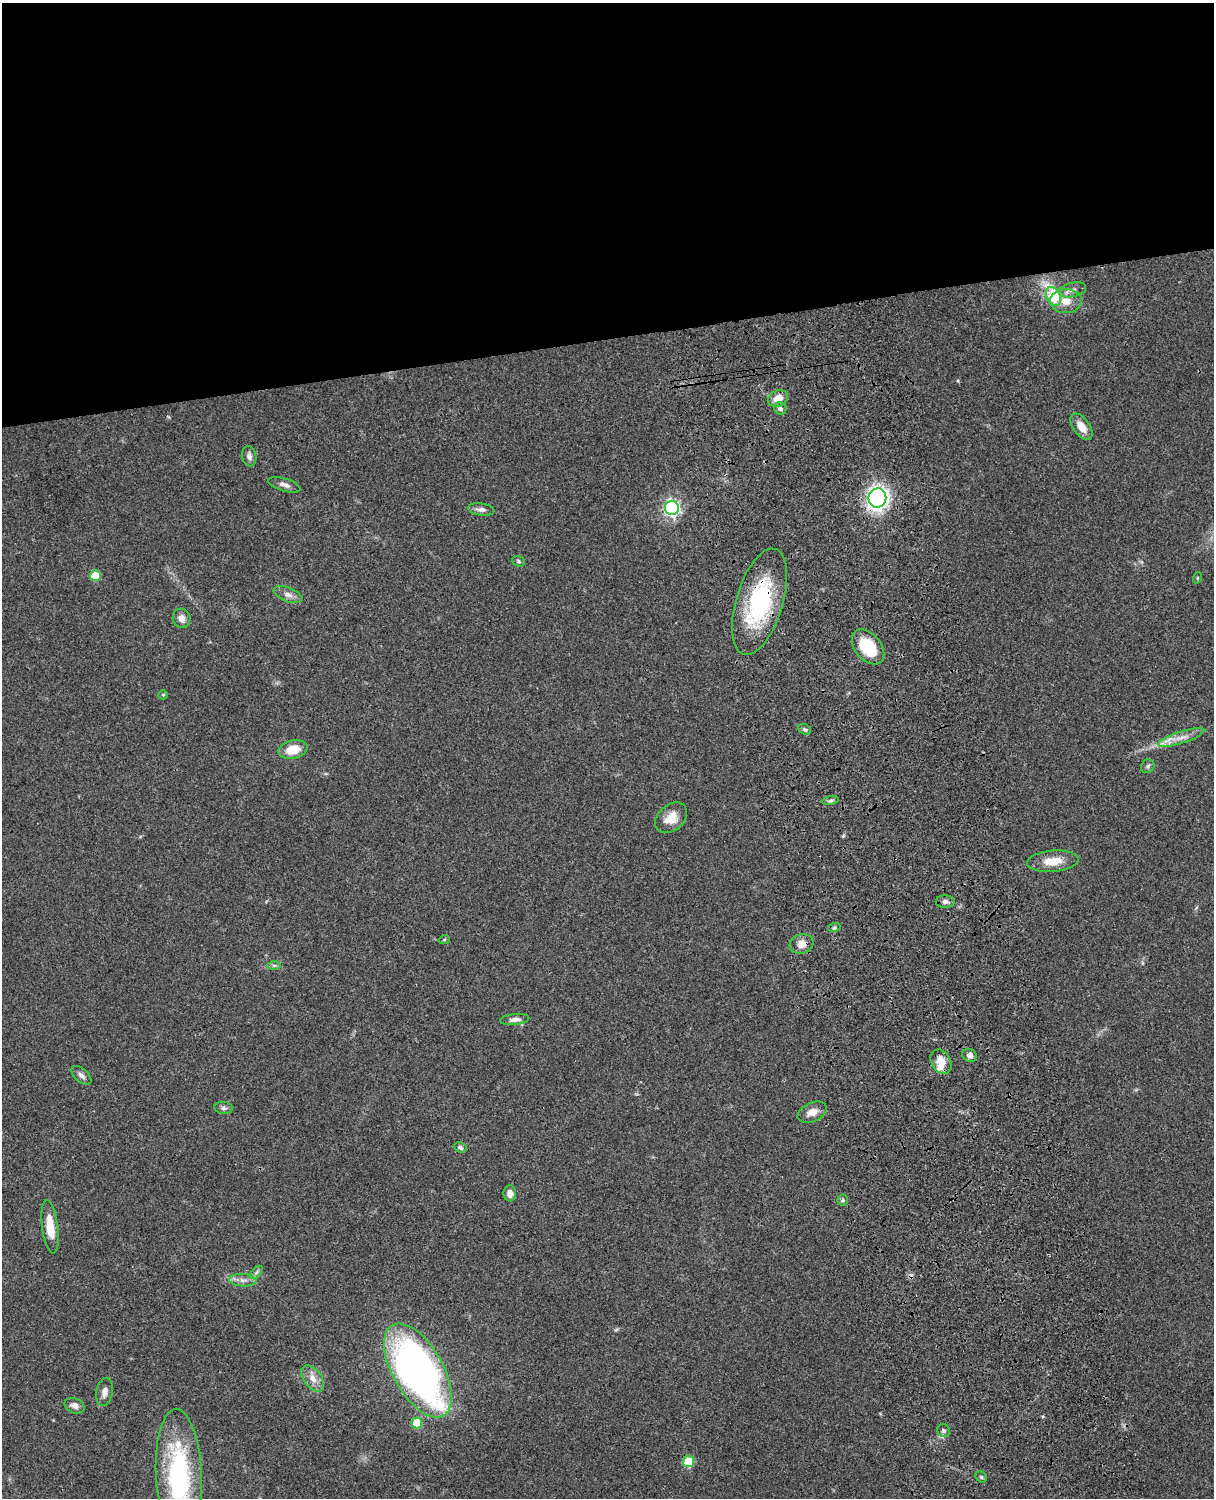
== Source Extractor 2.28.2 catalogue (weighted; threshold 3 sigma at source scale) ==
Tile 2 of 4 x 3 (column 2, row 1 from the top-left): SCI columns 1334-2545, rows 3269-4764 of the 5089 x 4927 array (HDU 1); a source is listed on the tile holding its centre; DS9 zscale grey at full resolution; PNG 1216 x 1500 px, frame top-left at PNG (2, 3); each listed source drawn as its Kron ellipse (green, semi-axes under 4 px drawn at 4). Shown black and unused: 23% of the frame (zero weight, under 3 of 4 exposures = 6% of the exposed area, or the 3 px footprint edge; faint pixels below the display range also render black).
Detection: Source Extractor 2.28.2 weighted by HDU 2 'WHT'; one run over the whole footprint, this tile lists its part. Background 0.0759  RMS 0.0057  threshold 0.0257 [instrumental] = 3 sigma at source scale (4.5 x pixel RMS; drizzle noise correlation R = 1.50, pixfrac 1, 0.05/0.05 arcsec/px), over >= 5 px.
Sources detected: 54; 1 cosmic-ray / hot-pixel residue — neither listed nor drawn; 1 inside a brighter listed object's ellipse — not listed separately; the other 52 listed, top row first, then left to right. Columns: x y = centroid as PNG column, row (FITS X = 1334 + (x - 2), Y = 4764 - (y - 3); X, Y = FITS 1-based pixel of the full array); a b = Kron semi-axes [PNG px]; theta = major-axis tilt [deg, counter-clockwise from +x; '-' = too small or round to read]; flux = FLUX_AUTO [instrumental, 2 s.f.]
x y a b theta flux
1072 290 14 7 14 3.2
1054 296 10 6 -62 36
1066 301 16 12 2 8
778 398 10 8 22 6.8
780 408 6 5 - 1.4
1082 427 15 8 -55 7.2
249 456 10 7 -80 2.3
284 485 17 6 -17 2.8
877 498 10 8 72 220
672 508 7 7 - 160
481 509 13 6 -7 2.5
519 561 6 5 - 0.92
95 576 5 5 - 17
1197 578 5 3 - 0.56
288 595 15 7 -21 3.4
760 602 55 23 73 60
181 618 10 8 -67 3.8
868 647 20 13 -50 22
163 695 5 4 - 0.63
805 729 7 5 -33 1
1181 737 24 6 18 6.1
293 750 14 9 13 11
1148 766 7 6 - 1.2
831 801 8 4 9 1.2
671 818 18 13 42 8.2
1053 861 26 10 5 9.5
945 901 9 6 0 1.9
834 928 6 4 19 0.79
444 940 6 3 19 0.52
801 944 12 9 18 5
274 965 6 4 0 1
515 1020 15 5 6 2.7
970 1055 7 6 - 2.3
941 1062 13 9 -59 6.7
81 1075 12 6 -42 2.4
224 1108 9 6 -7 1.6
812 1112 15 9 24 4.8
460 1147 7 5 -25 1.3
510 1193 8 6 -87 3.5
843 1200 6 5 - 0.97
50 1227 27 8 -83 11
256 1272 8 4 46 1.3
243 1280 14 6 -4 3.2
418 1370 52 25 -60 300
313 1378 15 9 -55 5.2
105 1392 14 8 79 3.4
75 1406 10 7 -23 3.2
417 1423 5 5 - 20
944 1431 7 6 - 1.4
688 1462 5 5 - 23
179 1475 66 23 -87 85
981 1477 6 5 - 0.94
Overlapping masked pixels (flux is a lower limit): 3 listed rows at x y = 877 498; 760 602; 801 944
Isophote crosses this tile's border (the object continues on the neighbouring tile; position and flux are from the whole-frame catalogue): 1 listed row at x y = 179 1475